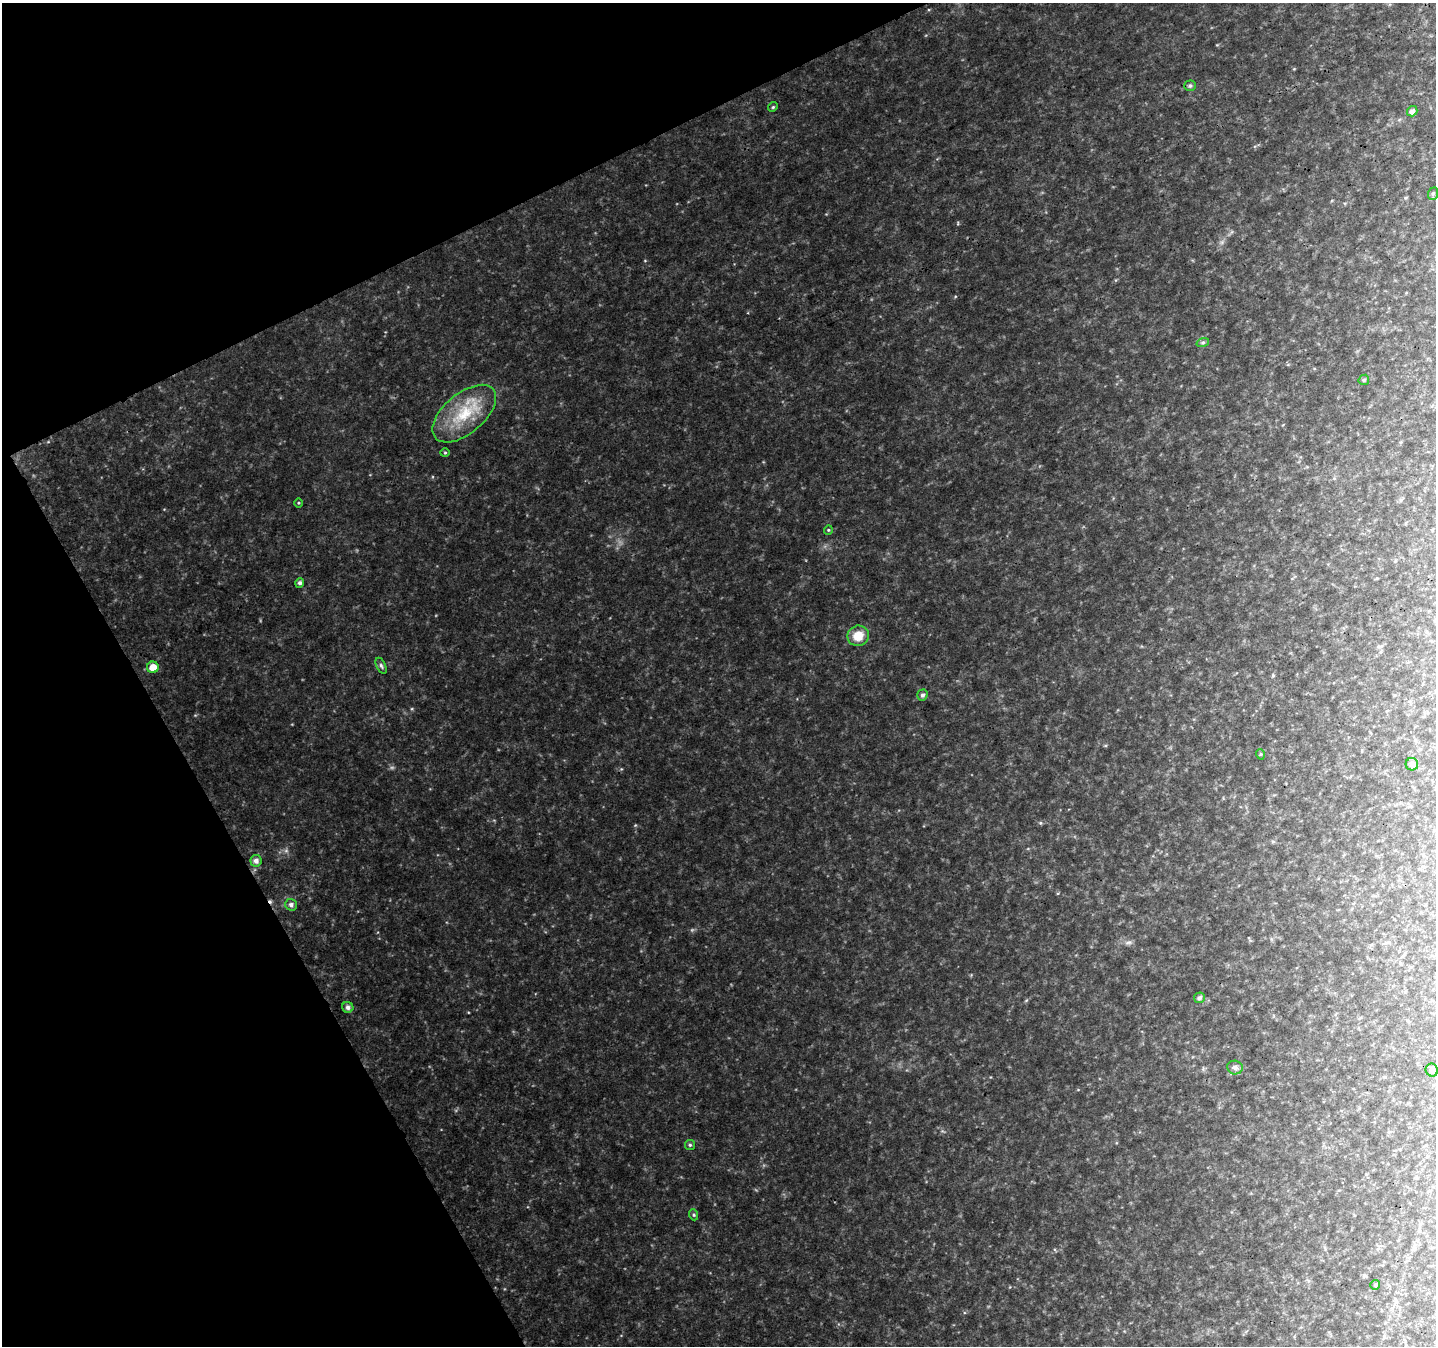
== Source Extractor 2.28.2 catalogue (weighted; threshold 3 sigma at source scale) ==
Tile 5 of 4 x 4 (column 1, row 2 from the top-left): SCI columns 52-1485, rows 2823-4166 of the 5841 x 5701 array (HDU 1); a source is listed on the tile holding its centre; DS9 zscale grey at full resolution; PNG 1438 x 1348 px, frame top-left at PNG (2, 3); each listed source drawn as its Kron ellipse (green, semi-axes under 4 px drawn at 4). Shown black and unused: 23% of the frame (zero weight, under 3 of 4 exposures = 5% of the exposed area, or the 3 px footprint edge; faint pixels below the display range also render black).
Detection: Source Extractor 2.28.2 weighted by HDU 2 'WHT'; one run over the whole footprint, this tile lists its part. Background 0.0702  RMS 0.0066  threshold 0.0298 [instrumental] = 3 sigma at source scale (4.5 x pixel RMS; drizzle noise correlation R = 1.50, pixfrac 1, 0.0396/0.0396 arcsec/px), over >= 5 px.
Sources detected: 27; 1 cosmic-ray / hot-pixel residue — neither listed nor drawn; the other 26 listed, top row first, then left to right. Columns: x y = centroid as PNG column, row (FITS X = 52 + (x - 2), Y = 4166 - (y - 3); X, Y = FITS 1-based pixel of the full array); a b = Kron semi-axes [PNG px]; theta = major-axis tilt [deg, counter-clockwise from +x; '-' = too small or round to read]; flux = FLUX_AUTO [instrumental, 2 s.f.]
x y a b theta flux
1190 86 6 5 - 0.99
773 107 5 4 - 0.81
1412 111 5 5 - 2.6
1433 194 6 5 - 1.1
1203 342 6 4 19 1.1
1364 380 5 5 - 0.89
464 414 38 20 40 30
445 453 4 4 - 0.74
298 503 4 3 - 0.61
828 530 4 4 - 0.67
300 583 5 4 - 1.7
858 636 11 10 - 10
381 666 8 4 -65 1.4
153 667 6 6 - 7.8
922 695 5 5 - 1.7
1260 754 5 3 - 0.75
1412 764 6 6 - 2.4
256 861 5 5 - 3
291 905 6 5 - 2.4
1199 998 5 5 - 1.7
348 1007 6 5 - 2.4
1235 1067 8 7 - 2.3
1432 1070 6 6 - 2
690 1145 5 5 - 0.94
694 1215 5 3 - 0.84
1375 1285 5 5 - 1.1